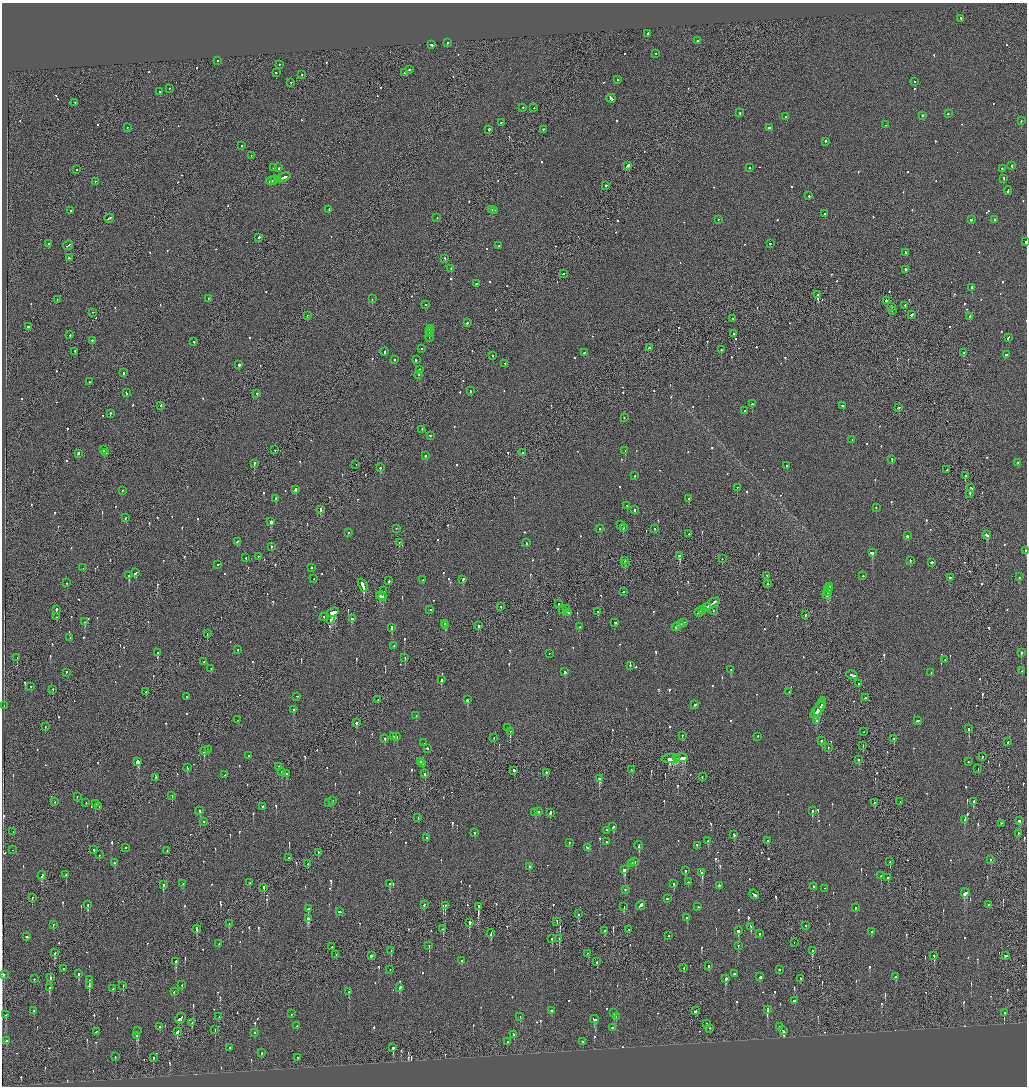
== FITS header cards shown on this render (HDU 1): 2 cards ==
NAXIS1  =                 2050
NAXIS2  =                 2168

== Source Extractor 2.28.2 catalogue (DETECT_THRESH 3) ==
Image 2050 x 2168 px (HDU 1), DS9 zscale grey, zoomed out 1/2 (1 PNG px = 2 x 2 image px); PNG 1029 x 1088 px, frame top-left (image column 2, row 2168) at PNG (2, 3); each listed source drawn as its Kron ellipse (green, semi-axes under 4 px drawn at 4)
Background -0.119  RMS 0.068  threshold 0.204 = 3 sigma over >= 5 px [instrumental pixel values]
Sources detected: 1036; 38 cannot appear on this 1/2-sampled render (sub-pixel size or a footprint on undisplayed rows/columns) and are neither listed nor drawn; of the other 998, the 500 brightest by FLUX_AUTO listed and drawn (498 fainter detections omitted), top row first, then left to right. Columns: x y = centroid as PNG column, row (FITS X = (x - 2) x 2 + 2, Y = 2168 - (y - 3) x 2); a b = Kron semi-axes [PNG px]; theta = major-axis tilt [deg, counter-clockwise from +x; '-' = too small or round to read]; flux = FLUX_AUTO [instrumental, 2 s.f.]
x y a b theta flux
961 19 2 2 - 77
648 34 2 2 - 99
698 41 2 2 - 230
447 43 2 2 - 180
431 45 3 2 - 350
656 54 2 2 - 69
217 61 2 2 - 77
279 65 2 1 - 68
409 70 2 2 - 370
276 73 2 1 - 98
405 73 3 2 - 360
302 75 2 2 - 73
617 80 2 2 - 190
914 82 2 2 - 150
291 83 2 2 - 88
169 89 2 2 - 91
159 92 2 2 - 110
611 99 4 2 - 410
75 103 2 1 - 150
523 108 2 2 - 89
534 108 2 1 - 93
740 113 2 2 - 100
948 114 2 2 - 110
923 116 2 2 - 130
785 117 2 2 - 130
1021 121 2 2 - 140
501 123 2 1 - 96
886 125 2 2 - 110
128 128 2 2 - 85
770 128 3 2 - 290
489 130 2 2 - 450
543 130 2 1 - 82
825 142 2 2 - 200
242 146 2 1 - 270
251 156 2 1 - 140
627 166 4 2 - 320
1012 166 2 2 - 160
274 168 2 1 - 130
279 168 2 2 - 170
749 168 2 2 - 120
1002 169 2 2 - 110
77 170 2 2 - 91
283 178 8 2 23 760
1004 179 2 2 - 98
275 180 2 1 - 240
277 180 3 2 - 500
271 181 5 2 - 360
95 182 2 2 - 74
606 186 2 2 - 360
1008 191 4 2 - 230
809 196 2 2 - 130
329 210 2 2 - 85
492 210 2 2 - 150
494 210 2 1 - 110
70 211 3 2 - 120
825 214 2 2 - 280
437 218 2 2 - 76
109 219 5 2 - 280
718 220 2 2 - 120
971 220 2 2 - 440
994 220 2 2 - 110
258 238 3 2 - 160
1026 242 2 1 - 290
49 244 2 2 - 120
770 244 2 2 - 81
68 246 5 1 - 210
499 246 2 2 - 67
905 253 2 2 - 100
69 258 2 2 - 110
445 259 2 2 - 140
451 269 2 2 - 300
905 270 2 2 - 750
563 274 2 2 - 81
476 284 3 1 - 220
972 288 2 2 - 250
817 295 2 2 - 150
208 299 2 2 - 86
372 299 2 2 - 130
57 300 2 1 - 81
886 301 2 2 - 4600
426 305 2 2 - 93
905 306 2 1 - 160
891 307 2 1 - 620
892 311 2 1 - 78
92 313 2 1 - 81
912 315 3 2 - 150
307 316 2 1 - 71
970 317 2 2 - 100
733 319 2 1 - 150
467 323 2 2 - 230
28 327 2 2 - 370
430 329 2 2 - 170
430 331 2 2 - 220
429 333 3 2 - 240
733 334 2 1 - 96
70 335 2 2 - 110
429 337 5 2 - 300
1008 338 3 2 - 230
92 341 2 2 - 200
194 342 2 2 - 110
649 348 2 2 - 520
421 349 2 2 - 130
721 350 2 2 - 220
75 352 2 2 - 110
385 352 3 2 - 190
584 353 2 2 - 81
963 353 2 2 - 330
1006 355 3 2 - 160
492 356 2 2 - 110
395 360 2 2 - 80
416 360 2 2 - 500
505 364 2 2 - 84
239 365 2 2 - 750
419 370 2 1 - 110
123 373 2 1 - 360
418 375 2 1 - 170
89 382 2 1 - 90
470 391 2 2 - 82
126 393 3 2 - 170
257 394 2 2 - 150
752 404 2 2 - 230
161 406 2 2 - 220
842 406 3 2 - 170
898 408 2 2 - 130
744 411 2 1 - 100
110 414 2 2 - 150
624 418 2 2 - 80
422 430 2 1 - 410
430 436 2 2 - 100
852 440 2 2 - 68
103 450 3 2 - 260
275 450 2 2 - 74
625 451 3 2 - 310
105 453 2 2 - 250
523 453 2 2 - 73
78 454 2 2 - 330
425 456 2 2 - 270
892 460 2 2 - 480
1018 463 2 2 - 110
254 464 3 2 - 180
356 465 2 2 - 110
787 466 2 2 - 140
380 468 2 2 - 150
947 470 2 2 - 78
635 476 2 2 - 71
965 476 2 2 - 300
737 488 2 1 - 180
971 488 3 2 - 120
295 490 2 2 - 510
122 491 2 1 - 150
970 494 2 1 - 300
275 499 2 2 - 170
689 499 2 2 - 120
627 506 2 2 - 75
876 508 2 2 - 130
321 510 3 2 - 700
635 510 2 2 - 290
125 518 2 2 - 120
271 522 2 2 - 790
621 525 2 2 - 120
623 528 2 2 - 500
396 529 2 2 - 120
600 529 2 2 - 81
654 529 2 2 - 85
348 533 2 2 - 82
689 534 2 1 - 68
987 535 4 2 - 610
907 536 2 2 - 270
238 542 4 2 - 190
399 543 2 1 - 79
526 543 2 2 - 81
271 547 2 2 - 220
1026 551 2 1 - 93
872 553 2 2 - 650
680 556 2 2 - 2600
258 557 2 1 - 88
246 558 2 2 - 67
722 559 2 1 - 210
625 561 2 2 - 100
910 561 2 2 - 79
931 563 3 2 - 330
626 564 2 1 - 150
218 565 2 2 - 80
83 568 2 1 - 330
311 568 2 2 - 79
136 573 3 2 - 420
129 576 2 2 - 860
767 576 3 2 - 110
863 576 2 2 - 92
1019 577 2 2 - 100
950 578 3 2 - 150
314 579 2 2 - 71
423 580 2 2 - 81
463 580 3 2 - 210
389 581 2 2 - 230
67 583 2 2 - 110
767 584 2 2 - 110
363 586 7 2 -66 3700
829 587 2 2 - 570
829 589 2 1 - 220
383 591 2 2 - 120
623 592 2 2 - 100
827 592 4 2 - 330
826 595 3 2 - 280
381 596 5 2 - 400
383 597 4 3 - 280
559 604 2 2 - 90
712 604 9 2 34 690
501 607 2 2 - 85
706 608 5 2 - 410
567 609 2 2 - 270
56 610 2 2 - 1100
430 610 2 2 - 140
562 610 2 1 - 110
702 610 3 2 - 210
713 611 2 1 - 85
333 612 6 2 20 1900
598 612 2 2 - 120
568 613 2 1 - 320
699 613 5 2 - 350
805 615 2 2 - 100
57 617 2 1 - 70
324 617 2 1 - 87
352 619 2 2 - 110
330 620 3 3 - 70
85 622 2 2 - 360
615 623 3 2 - 220
684 623 4 2 - 200
444 624 2 2 - 120
680 625 3 1 - 310
445 626 2 2 - 230
478 626 2 2 - 570
579 627 2 2 - 84
676 627 5 2 - 420
391 628 3 2 - 440
207 634 3 2 - 310
70 638 2 2 - 70
394 646 2 2 - 92
238 650 2 2 - 81
158 653 2 2 - 560
1021 653 2 2 - 1000
549 654 2 2 - 80
17 658 2 2 - 110
405 658 2 2 - 99
945 660 2 2 - 85
204 662 2 2 - 73
630 665 2 2 - 120
211 669 2 2 - 90
731 670 3 2 - 240
1022 671 2 1 - 260
565 672 2 2 - 80
66 673 2 2 - 68
931 673 2 2 - 92
852 675 6 2 -18 380
441 680 3 2 - 240
858 684 2 2 - 86
31 687 2 2 - 80
53 690 2 2 - 90
146 692 2 1 - 190
789 692 2 1 - 73
187 697 2 2 - 79
297 697 2 1 - 89
865 698 2 1 - 150
378 700 2 1 - 71
467 700 2 2 - 180
695 705 2 2 - 500
821 705 5 2 - 320
4 706 2 2 - 84
820 707 10 1 65 290
294 710 2 2 - 250
818 710 9 2 52 550
416 716 2 2 - 110
237 720 2 2 - 78
817 721 2 2 - 250
918 721 3 2 - 220
356 723 2 2 - 89
45 727 2 1 - 170
507 728 2 2 - 69
969 729 2 2 - 300
510 732 3 1 - 190
864 732 2 1 - 68
682 736 2 2 - 150
394 737 2 2 - 100
397 737 2 2 - 77
758 737 2 2 - 140
494 738 2 2 - 68
385 739 2 2 - 120
894 739 2 2 - 280
821 741 2 2 - 110
1008 742 2 1 - 260
424 743 2 2 - 180
863 746 2 1 - 68
828 748 2 2 - 87
427 749 2 2 - 130
208 750 2 2 - 87
204 751 3 2 - 190
248 756 2 2 - 100
982 757 2 2 - 100
677 758 3 2 - 230
681 758 6 3 0 500
671 759 9 3 1 430
859 760 2 2 - 200
138 762 4 3 - 290
421 762 2 2 - 360
968 762 2 2 - 77
423 764 2 2 - 240
278 767 2 2 - 74
187 768 3 2 - 120
978 769 2 1 - 91
631 770 2 2 - 89
514 771 2 2 - 340
281 772 3 1 - 160
546 773 2 2 - 300
286 774 2 2 - 230
425 774 2 2 - 77
225 775 2 2 - 89
702 777 2 1 - 120
156 778 2 2 - 230
599 779 3 2 - 950
172 796 2 2 - 120
77 797 2 2 - 110
332 801 2 2 - 77
55 802 2 2 - 160
900 802 2 2 - 72
973 802 4 2 - 220
86 803 2 1 - 69
329 803 2 2 - 72
874 803 2 2 - 72
95 804 3 2 - 130
99 807 2 2 - 77
263 807 2 2 - 95
200 811 3 2 - 130
812 811 3 2 - 160
539 812 2 2 - 110
535 813 2 2 - 120
550 813 4 2 - 140
418 818 2 2 - 160
965 820 4 2 - 270
1019 821 2 2 - 140
203 822 2 2 - 220
1002 824 2 2 - 99
613 827 3 2 - 170
607 831 2 2 - 570
13 832 2 1 - 110
474 833 2 2 - 97
1018 834 2 1 - 110
734 835 3 2 - 140
427 838 2 2 - 130
708 841 2 2 - 93
767 841 2 2 - 250
606 842 2 2 - 71
569 843 2 2 - 72
639 846 4 2 - 140
697 846 2 2 - 130
126 848 2 2 - 150
587 848 4 2 - 180
13 850 2 1 - 74
94 850 2 2 - 170
167 851 2 1 - 200
318 853 2 2 - 71
99 855 2 2 - 71
289 858 2 1 - 68
990 860 2 2 - 180
635 862 2 2 - 83
890 862 3 2 - 110
114 863 2 2 - 170
308 864 2 1 - 110
631 864 2 2 - 290
529 867 2 2 - 280
624 870 3 2 - 1000
685 871 2 2 - 83
702 873 3 2 - 680
66 875 2 1 - 380
42 876 4 2 - 200
881 876 2 2 - 82
888 878 2 2 - 120
688 882 2 2 - 100
250 883 3 2 - 150
183 884 2 2 - 67
390 884 2 2 - 96
674 884 2 2 - 290
163 885 2 2 - 390
719 886 2 2 - 590
813 887 2 2 - 310
264 888 4 2 - 180
825 889 2 1 - 120
625 890 2 2 - 110
965 893 5 3 - 410
754 895 5 2 - 350
32 898 2 1 - 570
667 899 3 2 - 200
88 905 4 2 - 81
424 905 2 2 - 230
989 905 2 2 - 120
445 906 3 2 - 100
640 906 5 2 - 1600
478 907 3 2 - 2100
624 907 3 2 - 130
698 907 2 2 - 71
855 908 2 2 - 100
308 909 2 2 - 450
340 912 3 2 - 190
578 914 2 2 - 150
687 918 2 2 - 580
308 919 3 2 - 310
557 922 2 2 - 78
469 923 2 2 - 3700
229 924 2 1 - 170
53 925 2 2 - 71
805 926 2 2 - 87
751 927 3 2 - 110
443 929 3 2 - 110
197 930 4 2 - 400
629 930 2 2 - 90
605 931 3 2 - 94
738 931 3 3 - 150
872 932 2 2 - 92
491 934 4 2 - 180
759 934 2 2 - 330
669 936 2 2 - 150
26 937 3 2 - 260
552 939 2 2 - 180
559 939 3 1 - 210
794 943 2 1 - 73
219 944 2 2 - 88
429 946 2 1 - 230
738 946 2 2 - 67
332 947 2 2 - 120
391 951 2 1 - 78
812 951 3 2 - 170
54 953 2 1 - 85
587 954 2 2 - 95
336 955 2 1 - 89
371 956 2 2 - 590
934 956 3 2 - 130
1006 956 3 2 - 210
462 961 2 2 - 120
176 962 3 2 - 390
597 962 3 2 - 120
709 966 2 2 - 120
684 968 3 1 - 77
63 969 2 2 - 110
390 970 2 1 - 71
779 970 2 2 - 230
3 974 2 2 - 410
78 974 3 2 - 310
734 974 2 2 - 190
760 977 2 2 - 500
895 977 3 2 - 220
50 978 3 2 - 74
34 979 2 2 - 68
725 979 3 3 - 240
801 979 2 2 - 81
89 980 2 2 - 700
182 985 2 2 - 86
89 986 3 2 - 75
123 986 2 2 - 130
49 988 2 2 - 210
400 988 4 2 - 240
112 989 2 1 - 80
174 992 2 2 - 77
349 992 3 2 - 110
794 1001 2 2 - 530
767 1010 3 2 - 720
34 1011 2 2 - 86
551 1011 2 2 - 140
695 1011 3 2 - 210
614 1013 2 2 - 140
1004 1013 2 1 - 83
291 1014 2 2 - 160
6 1015 3 2 - 150
219 1017 2 1 - 76
520 1017 2 2 - 69
616 1017 2 2 - 80
180 1018 6 2 41 680
594 1020 4 2 - 550
192 1023 4 2 - 68
706 1024 2 2 - 330
297 1026 2 2 - 96
160 1027 2 2 - 140
780 1027 3 2 - 240
612 1028 2 2 - 170
710 1029 2 1 - 100
215 1030 2 1 - 85
138 1031 2 2 - 140
783 1031 3 2 - 600
96 1032 2 2 - 80
177 1032 4 2 - 200
255 1033 2 2 - 97
514 1035 2 2 - 190
136 1036 3 2 - 92
6 1041 2 2 - 130
507 1042 2 2 - 73
583 1042 2 2 - 110
229 1048 2 2 - 150
393 1048 3 2 - 190
261 1053 2 2 - 94
115 1057 2 2 - 110
154 1058 2 2 - 71
297 1058 2 2 - 230
At the frame edge (FLAGS 8, measured only in part): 2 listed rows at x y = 1026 242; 1026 551
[498 fainter detections neither listed nor drawn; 38 sub-pixel or undisplayed-footprint detections neither listed nor drawn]